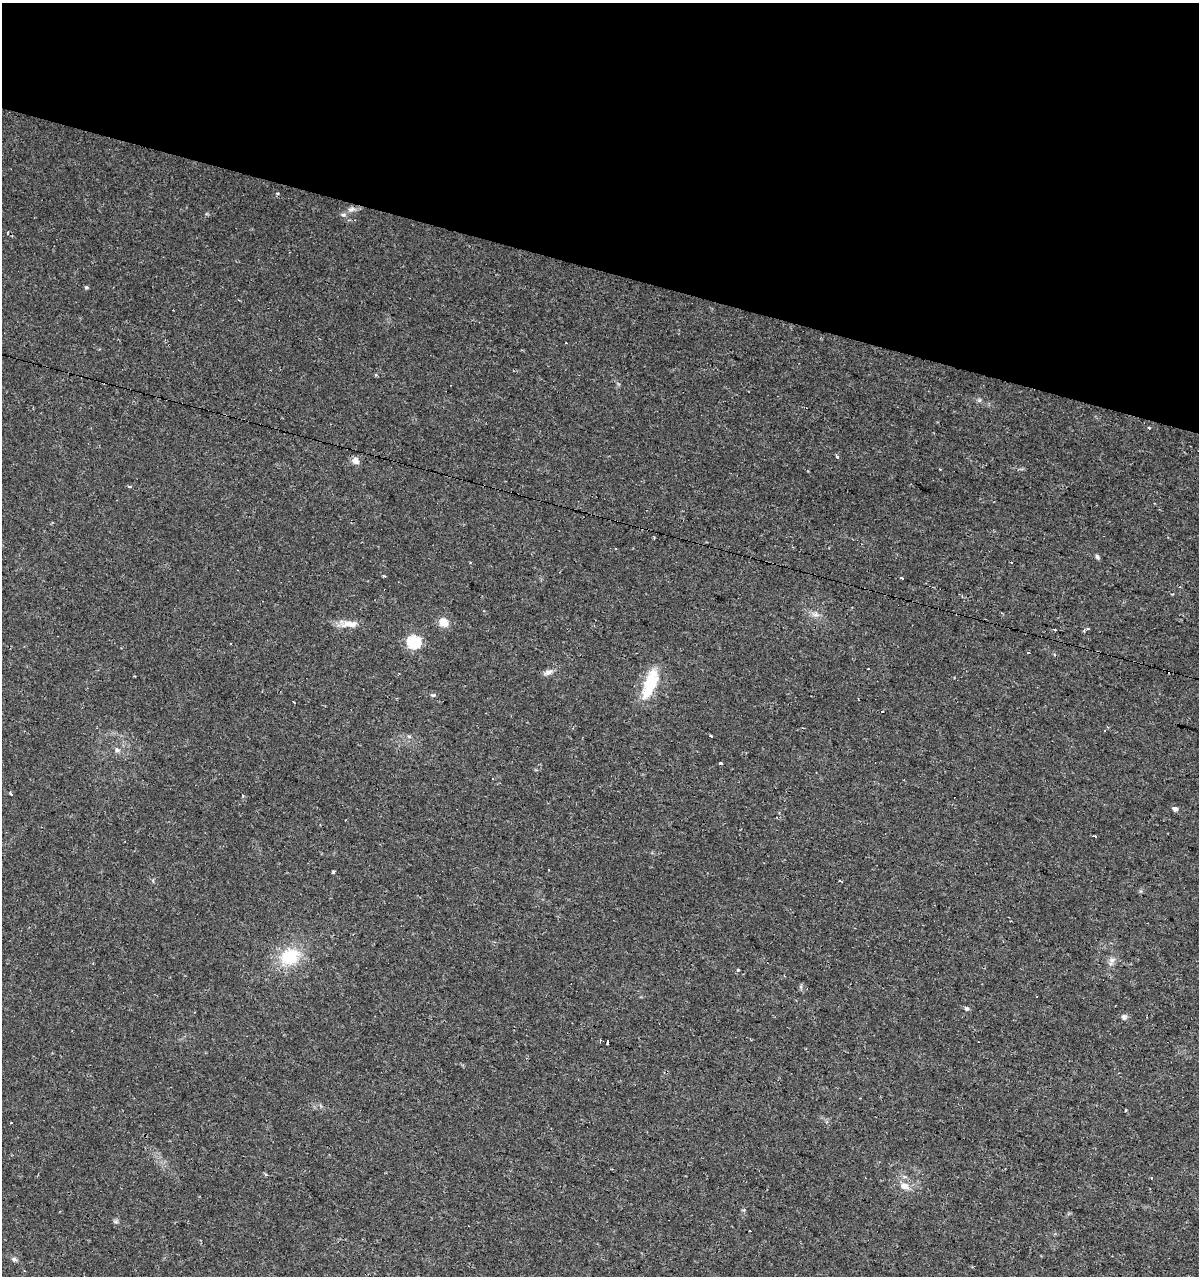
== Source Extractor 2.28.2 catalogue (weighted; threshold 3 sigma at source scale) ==
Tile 2 of 4 x 4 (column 2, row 1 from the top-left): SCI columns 1414-2610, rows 3825-5098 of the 5283 x 5098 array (HDU 1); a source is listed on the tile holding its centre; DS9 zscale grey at full resolution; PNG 1201 x 1278 px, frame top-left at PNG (2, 3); no overlay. Shown black and unused: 21% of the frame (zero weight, under 2 of 3 exposures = <1% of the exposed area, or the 3 px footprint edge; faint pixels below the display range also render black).
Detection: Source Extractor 2.28.2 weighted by HDU 2 'WHT'; one run over the whole footprint, this tile lists its part. Background 0.0208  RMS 0.0036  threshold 0.016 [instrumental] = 3 sigma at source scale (4.5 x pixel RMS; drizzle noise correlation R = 1.50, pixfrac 1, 0.0396/0.0396 arcsec/px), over >= 5 px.
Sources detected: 53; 10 cosmic-ray / hot-pixel residue — not listed; the other 43 listed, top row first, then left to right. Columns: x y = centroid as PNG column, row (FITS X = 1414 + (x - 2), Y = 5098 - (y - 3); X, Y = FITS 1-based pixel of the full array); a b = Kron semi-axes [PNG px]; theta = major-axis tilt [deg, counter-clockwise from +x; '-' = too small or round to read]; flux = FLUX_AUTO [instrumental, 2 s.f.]
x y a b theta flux
277 193 4 4 - 0.45
351 209 10 6 19 1.5
343 215 7 5 -20 0.79
86 287 5 4 - 0.54
980 400 6 4 71 0.55
1148 428 3 3 - 1.6
837 457 5 4 - 0.52
355 461 9 8 - 2
940 469 3 2 - 0.51
129 486 4 3 - 1.1
615 548 3 3 - 0.65
1097 557 7 4 -55 0.71
901 578 4 3 - 3.9
816 614 8 7 - 1.4
443 622 12 10 -49 3.4
349 624 27 9 -2 4.1
413 642 6 6 - 48
1028 653 3 3 - 0.65
548 672 13 7 22 1.6
650 684 36 15 68 14
433 695 7 5 17 0.56
1105 730 3 3 - 0.79
409 736 6 4 -2 0.54
711 736 3 3 - 0.88
117 750 8 7 - 1.3
720 764 3 3 - 6
492 779 3 2 - 0.27
11 794 3 3 - 1.1
1175 809 5 4 - 1.5
1094 836 4 3 - 1.3
333 872 4 3 - 0.43
840 881 4 3 - 0.69
289 957 24 18 25 15
1112 960 10 7 21 1.6
737 970 3 3 - 1.2
966 1008 5 5 - 0.83
1124 1017 8 7 - 1.1
600 1040 3 2 - 0.6
607 1042 4 3 - 2.1
1125 1111 3 3 - 1.3
904 1186 13 9 -24 3.2
116 1221 7 5 -19 0.68
14 1259 7 6 - 0.85